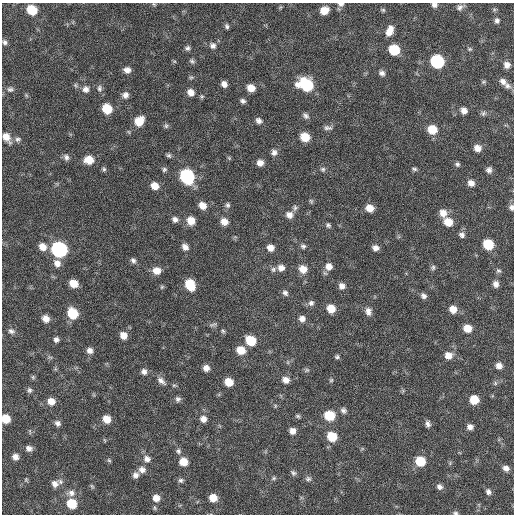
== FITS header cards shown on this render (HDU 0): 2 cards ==
NAXIS1  =                  512 / Axis length
NAXIS2  =                  512 / Axis length

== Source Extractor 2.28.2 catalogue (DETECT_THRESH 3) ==
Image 512 x 512 px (HDU 0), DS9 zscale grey, 1 PNG px = 1 image px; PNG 516 x 516 px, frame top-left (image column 1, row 512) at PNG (2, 3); no overlay
Background 59.7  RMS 8.4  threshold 25.3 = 3 sigma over >= 5 px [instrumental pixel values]
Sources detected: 169; all 169 listed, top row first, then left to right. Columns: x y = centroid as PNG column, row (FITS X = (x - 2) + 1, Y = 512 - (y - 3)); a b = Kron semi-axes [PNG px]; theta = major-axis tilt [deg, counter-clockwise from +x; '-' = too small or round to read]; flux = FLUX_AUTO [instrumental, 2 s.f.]
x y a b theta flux
154 4 6 4 -29 630
341 4 8 5 -8 1600
434 5 6 5 - 1900
460 7 9 7 29 2100
32 10 8 7 - 14000
324 10 8 6 28 7000
383 10 7 5 -14 900
497 21 7 6 - 1700
227 26 5 4 - 1200
390 31 12 8 69 5800
5 42 6 5 - 1500
213 46 9 8 - 2400
187 48 6 6 - 1500
469 49 6 4 -20 870
394 50 8 7 - 20000
192 61 7 6 - 1200
437 61 8 8 - 61000
507 65 8 7 - 3200
127 70 8 6 -5 3000
382 73 7 6 - 2100
191 77 6 5 - 830
503 81 11 8 -38 3200
484 82 7 5 20 880
224 84 6 6 - 2900
306 85 11 9 -23 40000
507 86 9 7 -28 2400
99 88 9 7 -87 1900
251 88 7 6 - 6000
10 89 10 6 -2 1800
86 89 8 8 - 2800
191 92 8 7 - 4000
26 95 6 4 -71 730
125 95 8 7 - 2700
202 96 6 5 - 850
243 101 6 5 - 1600
107 109 7 7 - 16000
464 111 7 6 - 3300
483 113 7 7 - 1300
306 116 9 6 -44 1900
139 121 9 8 - 10000
259 121 8 6 -38 2200
166 126 7 6 - 1100
328 128 12 6 -7 1900
432 129 8 8 - 11000
6 137 11 7 -57 5800
305 137 8 7 - 11000
18 139 8 6 7 1700
477 148 7 7 - 4200
274 152 8 7 - 2300
169 155 7 5 -33 1100
66 157 8 6 -63 1900
229 158 6 4 -46 730
89 160 8 7 - 7900
260 163 7 7 - 3600
457 164 6 6 - 1300
104 169 6 5 - 1000
164 169 6 6 - 1200
323 169 7 7 - 1300
414 169 7 4 -9 1100
489 170 6 6 - 2100
187 176 9 8 - 79000
471 183 8 7 - 3200
155 186 8 7 - 6100
311 201 7 5 -75 930
202 205 8 7 - 5200
228 205 7 6 - 1500
511 207 8 6 88 2000
295 208 9 6 87 1500
370 208 7 7 - 6200
443 213 9 8 - 5200
289 215 10 9 - 3600
175 219 7 6 - 2300
191 221 8 7 - 7200
224 222 7 7 - 4900
448 222 9 8 - 8300
328 225 7 5 -44 1300
462 235 8 7 - 2000
488 244 8 7 - 21000
303 246 7 6 - 1500
42 247 8 7 - 5600
185 247 8 6 -47 3200
270 248 7 7 - 4300
375 248 7 6 - 2800
59 249 8 8 - 130000
133 260 7 6 - 1600
57 263 9 7 -54 3700
329 266 9 9 - 4400
433 267 7 6 - 1200
281 268 8 7 - 3400
273 269 8 6 57 1500
303 269 9 8 - 6400
157 271 8 7 - 5700
498 271 8 6 -30 1300
73 283 7 6 - 8300
496 284 7 6 - 2800
190 285 9 7 -63 17000
342 286 7 7 - 2900
162 287 6 5 - 770
285 293 8 6 -47 1900
423 296 8 6 -44 1900
311 303 8 8 - 2000
331 309 8 7 - 8200
453 309 8 7 - 5400
368 311 10 8 -80 3000
73 313 9 7 -52 19000
46 319 7 6 - 4700
302 319 7 7 - 3000
213 325 11 4 14 1100
467 328 8 7 - 7200
11 331 9 7 -19 2000
223 331 6 4 -25 860
123 335 7 7 - 5100
56 339 6 5 - 1900
251 341 8 7 - 16000
90 350 8 7 - 2800
241 350 8 7 - 8400
448 355 9 8 - 4700
337 357 5 5 - 1000
499 366 6 6 - 3500
206 368 7 6 - 3200
307 370 7 5 34 1000
144 372 7 7 - 2300
33 377 6 5 - 910
286 380 8 7 - 3700
331 380 5 5 - 730
161 381 13 7 -42 3000
229 382 7 6 - 8300
495 383 7 4 -90 890
29 390 7 6 - 1400
178 399 7 7 - 1600
474 400 7 7 - 11000
51 401 8 7 - 5000
275 406 6 3 73 570
343 410 7 6 - 1800
329 415 8 7 - 18000
298 416 7 5 -16 1000
6 419 7 6 - 11000
106 419 8 7 - 6100
203 419 8 7 - 3500
57 423 7 6 - 2000
428 424 7 5 -75 1900
470 427 6 5 - 2600
30 431 8 3 -85 610
292 431 6 6 - 3500
332 436 8 7 - 15000
29 448 7 6 - 2400
178 451 7 7 - 1600
15 457 6 6 - 3000
147 459 9 9 - 3100
109 460 6 4 -44 770
420 461 8 7 - 16000
183 462 8 7 - 7200
506 468 8 6 -26 2600
142 470 9 8 - 3200
293 473 9 6 -36 1500
135 475 7 7 - 2600
274 478 7 5 17 1100
26 479 6 5 - 720
308 479 8 7 - 1600
181 480 7 6 - 1400
55 484 9 9 - 3400
92 486 7 4 -45 710
439 487 7 7 - 2100
488 492 6 5 - 1900
71 493 11 9 1 3100
156 498 8 8 - 4700
213 498 7 6 - 6800
72 503 8 7 - 15000
455 513 7 4 -1 1000
At the frame edge (FLAGS 8, measured only in part): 7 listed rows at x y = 154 4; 341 4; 434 5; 6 137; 511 207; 6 419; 455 513